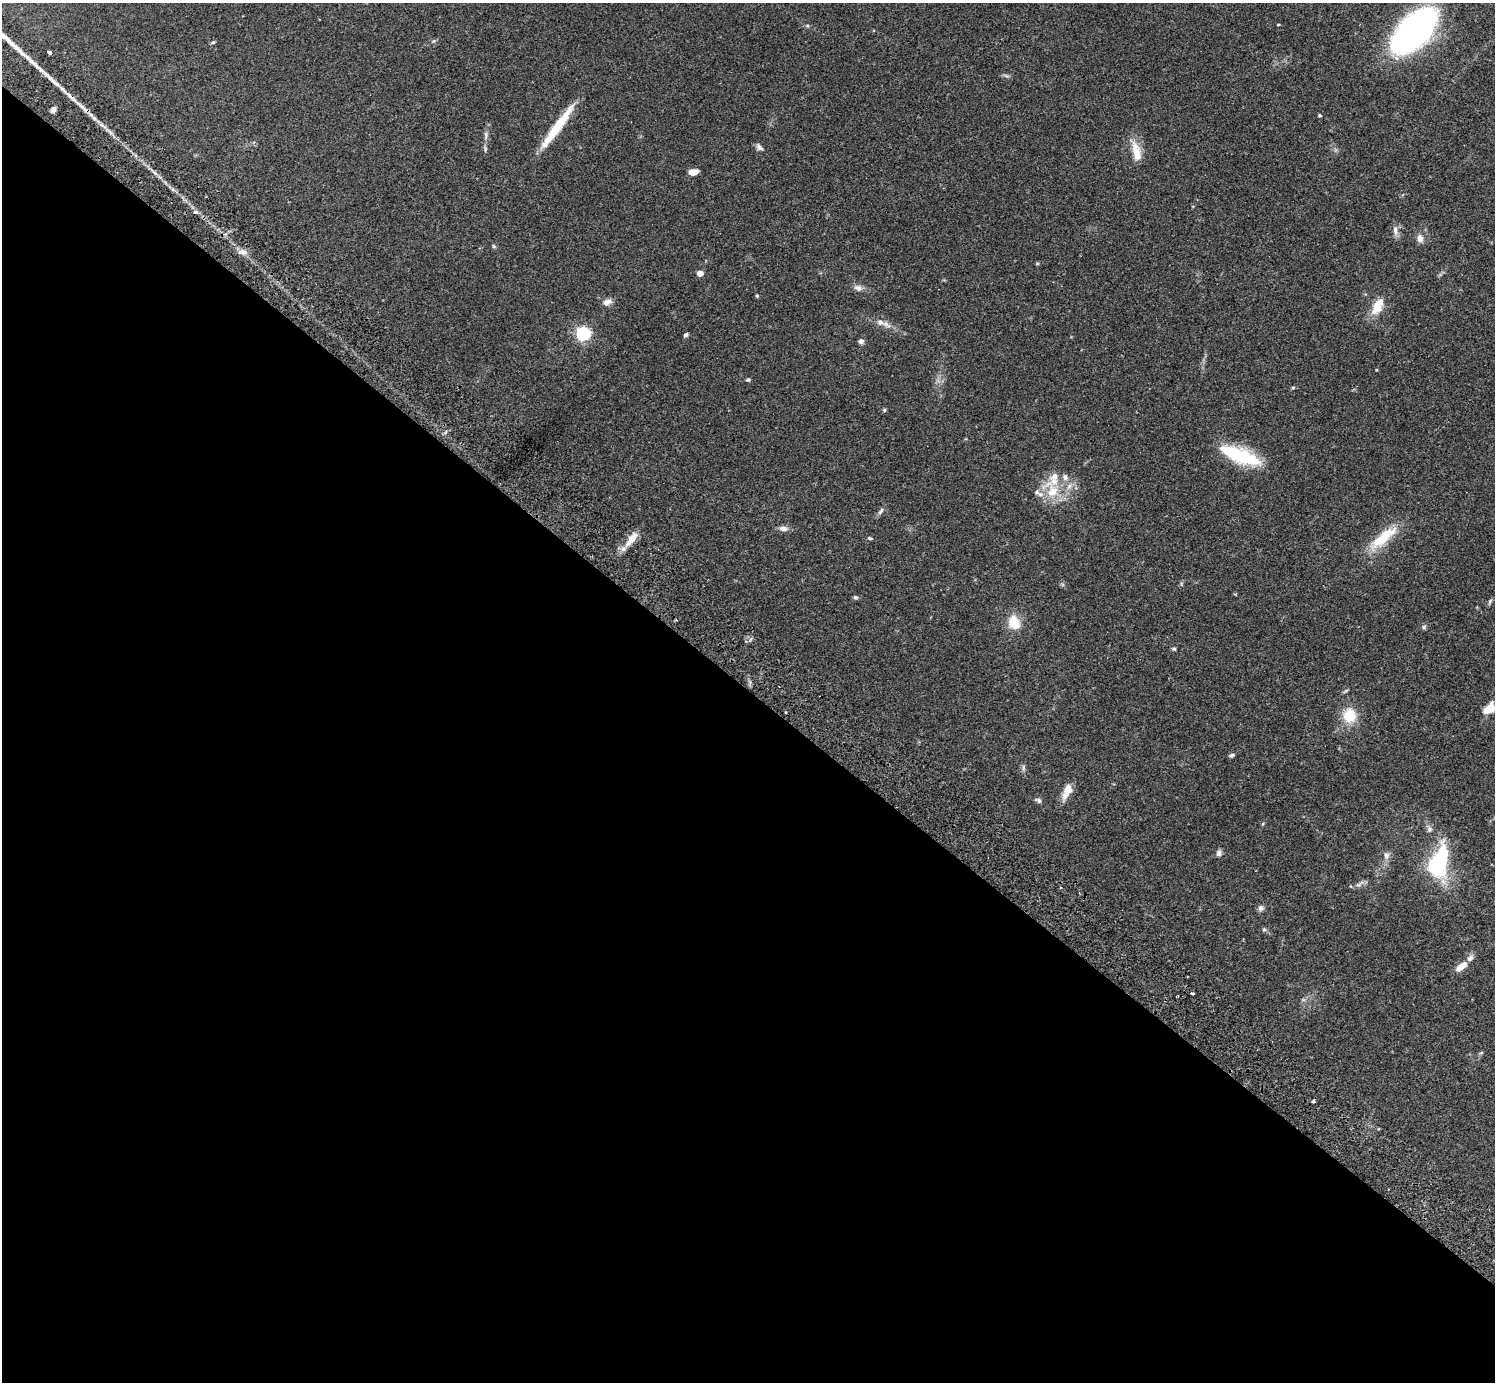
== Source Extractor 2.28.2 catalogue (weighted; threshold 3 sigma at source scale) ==
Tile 14 of 4 x 4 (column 2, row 4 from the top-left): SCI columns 1538-3030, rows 346-1725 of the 6059 x 6068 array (HDU 1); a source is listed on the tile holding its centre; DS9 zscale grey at full resolution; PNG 1497 x 1384 px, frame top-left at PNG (2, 3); no overlay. Shown black and unused: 50% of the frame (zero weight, under 2 of 3 exposures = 3% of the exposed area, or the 3 px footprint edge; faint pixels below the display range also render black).
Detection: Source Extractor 2.28.2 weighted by HDU 2 'WHT'; one run over the whole footprint, this tile lists its part. Background 0.111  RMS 0.0067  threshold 0.0302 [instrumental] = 3 sigma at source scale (4.5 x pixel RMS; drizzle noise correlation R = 1.50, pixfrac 1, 0.05/0.05 arcsec/px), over >= 5 px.
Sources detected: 72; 1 inside a brighter object's white glare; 2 cosmic-ray / hot-pixel residue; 1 long thin detection or spike segment (spike, bleed or trail) — not listed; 9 inside a brighter listed object's ellipse — not listed separately; the other 59 listed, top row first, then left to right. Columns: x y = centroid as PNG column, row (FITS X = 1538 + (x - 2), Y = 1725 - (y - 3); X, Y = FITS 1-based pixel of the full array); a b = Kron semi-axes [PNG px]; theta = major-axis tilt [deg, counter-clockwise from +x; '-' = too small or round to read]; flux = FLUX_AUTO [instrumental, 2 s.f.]
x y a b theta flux
1278 25 3 2 - 0.66
807 26 6 4 0 0.87
1414 31 44 22 47 240
213 42 6 4 18 0.76
49 52 4 3 - 4.4
46 74 15 4 -38 4.3
71 97 29 4 -42 8
53 110 7 5 58 2.6
1320 115 4 3 - 1.1
102 125 14 3 -41 3
486 136 14 4 87 2.4
759 147 11 6 -46 2.2
1135 148 22 12 -85 9
693 172 9 5 10 6.8
195 212 5 4 - 1.8
1395 230 15 6 -84 3.1
1420 239 10 8 -78 4
494 246 6 5 - 0.92
243 252 13 8 -5 3.8
700 273 4 4 - 8
858 288 11 7 -17 3.2
757 296 4 4 - 0.7
607 302 11 8 19 3.7
1377 306 25 12 63 11
886 324 15 5 -30 3.5
583 334 6 6 - 130
686 335 5 4 - 1.7
861 341 7 6 - 1.9
748 380 5 5 - 1
1293 387 6 4 1 0.79
884 410 5 4 - 0.87
1244 457 35 18 -14 37
1052 491 32 19 -38 21
881 511 12 5 55 1.8
783 529 11 7 -5 3.4
870 538 6 4 -9 0.97
1383 538 45 13 40 21
631 540 21 8 51 9.4
855 597 6 5 - 1.1
1490 601 9 4 63 1.3
1014 622 17 13 -70 13
1424 627 6 6 - 1.2
1174 649 5 5 - 1
1489 709 15 8 44 9.8
1349 716 13 12 - 19
1232 755 7 5 23 1.3
1023 768 10 4 85 1.5
1067 791 19 9 66 8.3
1039 800 8 5 -26 1.7
1429 829 9 7 -68 2.2
1219 853 8 7 - 2.2
1386 855 10 8 -81 2.9
1438 865 19 17 -63 54
1359 884 15 6 35 2.4
1261 908 8 7 - 2
1264 929 6 5 - 1.1
1461 967 14 6 40 8.1
1192 993 3 3 - 1.5
1481 1053 6 3 19 0.76
Overlapping masked pixels (flux is a lower limit): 2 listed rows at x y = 49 52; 71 97